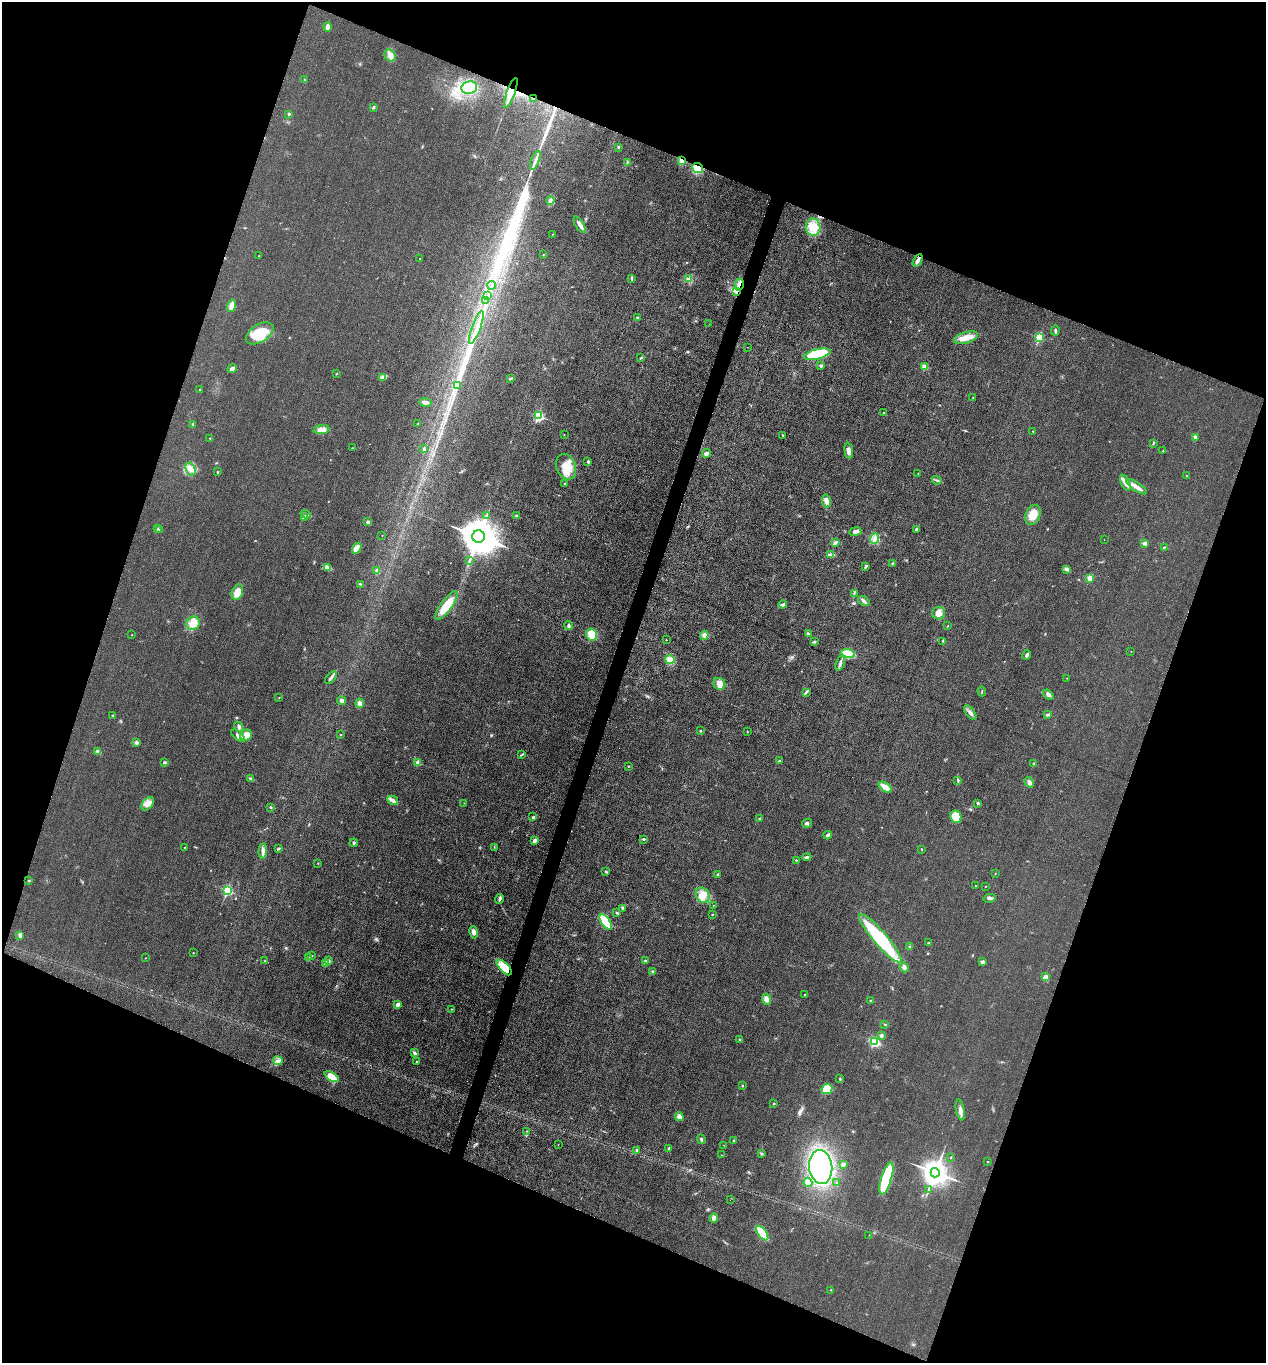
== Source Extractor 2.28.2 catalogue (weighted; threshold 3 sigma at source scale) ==
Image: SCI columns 274-5329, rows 3-5443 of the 5466 x 5451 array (HDU 1 of 3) = the unmasked area's bounding box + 8 px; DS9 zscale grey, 4 x 4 block average (1 PNG px = mean of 4 x 4 image px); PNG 1268 x 1365 px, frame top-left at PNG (2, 2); each listed source drawn as its Kron ellipse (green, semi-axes under 4 px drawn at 4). Shown black and unused: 41% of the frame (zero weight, under 3 of 4 exposures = <1% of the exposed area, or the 3 px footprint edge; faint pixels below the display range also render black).
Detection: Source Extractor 2.28.2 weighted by HDU 2 'WHT'. Background 0.0176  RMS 0.006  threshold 0.0269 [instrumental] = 3 sigma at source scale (4.5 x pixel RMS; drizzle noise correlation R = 1.50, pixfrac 1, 0.05/0.05 arcsec/px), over >= 5 px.
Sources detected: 264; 3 cosmic-ray / hot-pixel residue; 2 long thin detections or spike segments (spike, bleed or trail) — neither listed nor drawn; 3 coinciding with a brighter row at this scale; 6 inside a brighter listed object's ellipse — not listed separately; the other 250 listed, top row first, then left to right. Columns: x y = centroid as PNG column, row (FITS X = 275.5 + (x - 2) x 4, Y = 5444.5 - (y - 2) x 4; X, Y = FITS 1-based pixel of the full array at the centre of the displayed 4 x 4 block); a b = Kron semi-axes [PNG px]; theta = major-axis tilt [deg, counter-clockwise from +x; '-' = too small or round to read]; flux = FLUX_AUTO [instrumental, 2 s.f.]
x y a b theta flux
328 27 4 3 - 24
390 55 6 5 - 17
304 80 3 2 - 1.9
469 87 8 6 11 35
511 93 16 3 70 43
534 99 2 2 - 2
373 107 3 2 - 5.6
289 114 2 2 - 4.8
618 147 2 2 - 2
535 160 10 2 69 15
682 161 4 4 - 14
627 162 2 2 - 1.4
697 168 5 5 - 56
550 200 4 3 - 11
580 225 9 3 -58 16
813 227 9 7 -85 41
552 234 2 2 - 1.3
543 255 2 2 - 1.2
259 256 2 2 - 1.7
420 258 2 2 - 1.7
918 260 7 3 62 13
631 279 2 2 - 1.9
688 279 3 2 - 3.3
492 285 4 2 - 5
739 285 6 2 77 11
736 291 3 2 - 7.7
488 296 3 2 - 5.1
486 301 4 2 - 4.3
232 306 6 3 69 26
637 317 2 2 - 8.7
709 324 2 2 - 0.7
476 327 17 2 70 28
1055 330 5 2 - 6.3
260 333 15 9 32 86
1039 337 2 2 - 210
966 338 12 5 17 39
747 347 2 2 - 0.49
817 354 13 5 15 140
641 357 3 2 - 1.6
821 366 3 2 - 4.5
925 367 4 4 - 16
232 369 5 3 - 15
336 374 2 2 - 1.5
382 377 4 3 - 7.2
510 378 3 2 - 3.6
458 386 2 2 - 3.2
200 390 2 2 - 1.7
973 398 2 2 - 1.6
425 402 6 3 -9 12
884 412 2 2 - 1.5
538 416 3 2 - 250
193 424 3 2 - 3.4
418 424 2 2 - 1.3
321 430 8 4 7 24
1033 431 2 2 - 4
564 435 2 2 - 0.92
783 435 2 2 - 2.1
1195 437 4 3 - 6.5
210 438 2 2 - 2.2
1153 443 3 2 - 2.4
352 448 2 2 - 1.9
424 449 2 2 - 7
849 451 8 4 -83 15
1163 451 3 2 - 2.2
707 453 4 3 - 8.4
588 462 3 2 - 4.2
566 467 13 9 -68 61
191 469 7 4 -69 23
217 472 2 2 - 2.6
918 473 2 2 - 1
1187 476 2 2 - 0.97
937 480 5 2 - 4.8
1125 482 9 3 -66 20
565 484 2 2 - 8.6
1137 487 12 3 -33 23
826 501 7 4 -82 19
306 514 5 2 - 5.7
487 515 4 2 - 2.5
1033 515 10 7 69 47
516 516 3 2 - 5.8
304 518 4 3 - 6.8
368 522 4 3 - 6.4
158 529 3 2 - 2.8
917 529 3 2 - 8.6
160 530 2 2 - 2.5
855 531 6 3 8 11
382 536 2 2 - 0.83
479 537 6 6 - 10000
874 539 5 2 - 8.9
1104 540 2 2 - 0.74
835 542 3 3 - 4.9
1144 543 3 2 - 10
1164 547 3 2 - 2.8
357 548 6 4 57 37
830 555 4 2 - 5.5
470 560 2 2 - 1.9
892 564 2 2 - 1.4
866 566 3 2 - 4
327 567 3 2 - 5.9
1067 569 2 2 - 3.4
377 571 2 2 - 29
1090 578 2 2 - 92
360 584 4 2 - 3.2
237 592 8 5 68 34
854 593 2 2 - 2
864 601 6 3 -37 8.8
783 605 4 3 - 7
446 606 17 5 54 82
939 613 6 6 - 23
193 623 7 6 - 34
569 626 4 3 - 6.7
948 626 2 2 - 1.2
592 634 6 5 - 52
808 634 3 3 - 7.8
132 635 2 2 - 1.8
704 635 4 4 - 9.4
666 640 2 2 - 1.2
943 641 2 2 - 1.2
814 642 3 2 - 3.7
1131 651 2 2 - 0.95
848 654 7 3 -16 140
1027 655 5 2 - 8.8
670 659 4 4 - 31
840 663 8 2 72 9.9
331 678 8 2 49 7.5
1067 678 2 2 - 0.75
719 684 6 5 - 22
982 691 5 2 - 2.4
806 692 2 2 - 1.4
1048 695 6 3 -41 8.8
279 697 2 2 - 0.93
342 701 4 3 - 8.8
360 703 5 4 - 12
970 712 8 3 -53 12
1048 715 3 2 - 4
113 716 2 2 - 1.7
239 727 5 3 - 6.5
700 731 2 2 - 2.3
747 731 2 2 - 0.99
246 735 6 5 - 37
341 735 2 2 - 2
238 736 8 4 -39 14
136 743 3 2 - 4.5
98 752 4 3 - 8.6
521 755 2 2 - 1.9
779 761 3 2 - 2.6
164 762 3 2 - 5.4
418 763 2 2 - 58
1034 764 2 2 - 11
629 766 2 2 - 2.8
251 778 3 2 - 4
958 780 2 2 - 2.1
1029 782 6 3 -56 11
885 787 7 3 -36 40
393 800 6 3 -30 11
464 803 2 2 - 1.1
978 803 3 2 - 4.6
148 804 7 5 53 19
270 807 2 2 - 2.7
533 817 2 2 - 11
956 817 6 5 - 60
759 819 2 2 - 8.1
807 823 5 2 - 5.8
828 835 4 2 - 7.8
644 839 3 2 - 4.1
534 840 4 3 - 9.8
354 843 4 2 - 4.9
184 847 2 2 - 1.8
494 847 2 2 - 1.4
279 848 3 2 - 4.2
922 849 2 2 - 1.5
263 851 7 4 86 13
807 857 4 2 - 7.4
796 860 3 2 - 2.3
318 863 2 2 - 1.3
606 872 4 2 - 3.5
995 874 2 2 - 1.4
718 875 2 2 - 3.7
29 881 4 2 - 2
976 886 2 2 - 2
986 886 2 2 - 1.3
227 890 3 2 - 280
703 895 8 6 -58 32
989 898 6 3 13 9.3
500 899 5 3 - 8.3
713 905 2 2 - 1.1
622 908 4 2 - 3.5
617 913 3 2 - 4.6
712 914 2 2 - 1.8
606 922 9 4 -55 110
473 932 6 4 -78 13
20 935 2 2 - 32
880 938 31 7 -49 300
928 943 3 2 - 2.7
910 947 3 2 - 4.5
193 953 2 2 - 2.5
312 956 2 2 - 0.9
145 958 2 2 - 0.93
308 958 3 3 - 5.1
264 961 2 2 - 2.5
328 961 3 3 - 9.3
645 961 3 2 - 4.3
983 962 4 3 - 6.4
325 964 4 3 - 5.8
504 967 10 4 -45 78
904 967 5 3 - 9
653 971 3 2 - 2.9
1045 977 4 3 - 18
804 995 2 2 - 1.3
766 999 6 4 -66 12
870 1001 2 2 - 1.6
397 1004 2 2 - 43
451 1009 2 2 - 1.3
885 1024 2 2 - 1.7
881 1035 2 2 - 24
740 1040 2 2 - 1.6
874 1042 3 3 - 160
414 1053 4 3 - 7.5
278 1061 4 4 - 10
417 1062 2 2 - 3.5
332 1077 8 4 -29 42
840 1079 2 2 - 2.5
742 1086 2 2 - 1.9
827 1089 5 5 - 73
774 1104 2 2 - 2
960 1110 10 3 -79 16
679 1117 4 3 - 20
526 1131 2 2 - 0.94
701 1139 5 2 - 5.5
734 1140 2 2 - 5.2
558 1145 2 2 - 0.69
724 1145 2 2 - 1.1
669 1149 2 2 - 16
637 1151 3 3 - 5.4
762 1154 4 2 - 4
721 1155 2 2 - 2.1
951 1157 2 2 - 1.9
988 1162 2 2 - 1.9
843 1164 3 3 - 4.6
821 1167 17 11 -83 560
935 1173 5 4 - 4500
886 1178 17 5 73 220
808 1183 4 4 - 27
837 1183 2 2 - 1.3
929 1189 2 2 - 1.4
730 1200 2 2 - 0.45
714 1218 4 4 - 16
762 1233 8 3 -53 130
869 1235 2 2 - 1.1
831 1290 2 2 - 1.8
Overlapping masked pixels (flux is a lower limit): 6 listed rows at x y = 511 93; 534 99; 682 161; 697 168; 739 285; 504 967
Diffuse or blended objects may show on this block-average render without a row.